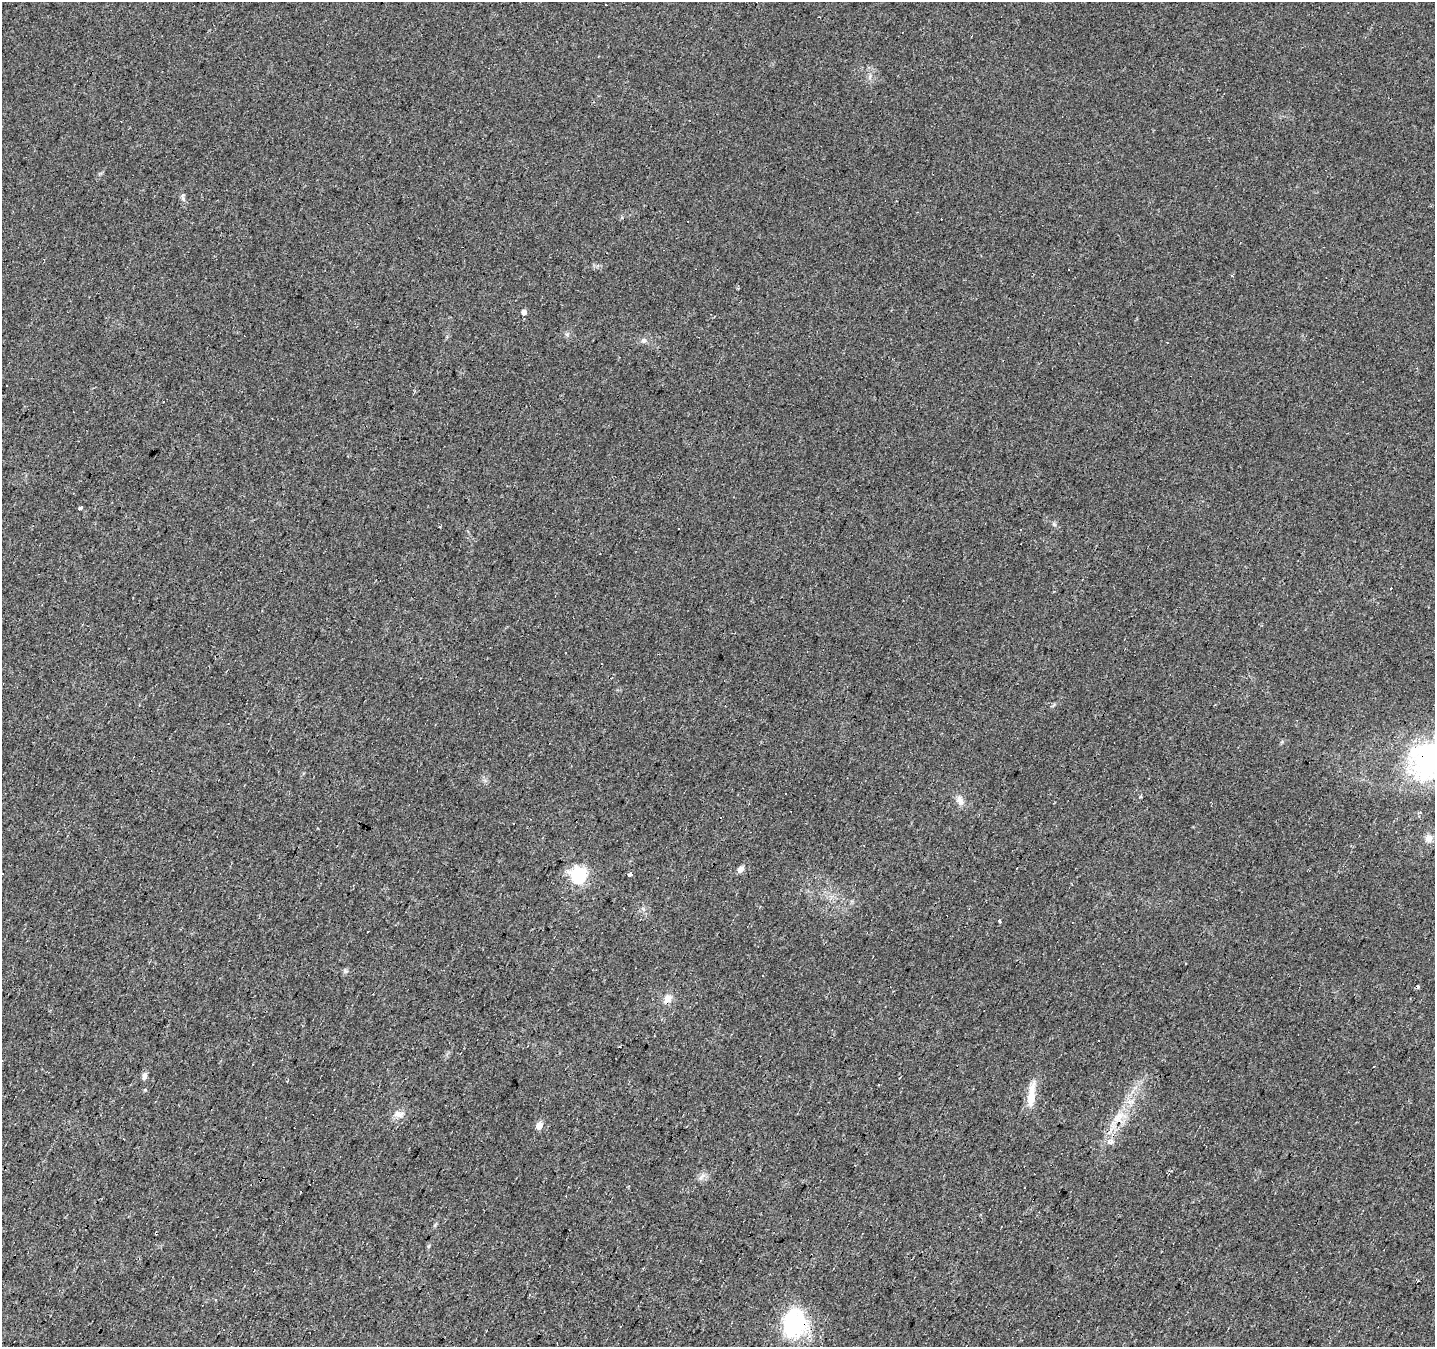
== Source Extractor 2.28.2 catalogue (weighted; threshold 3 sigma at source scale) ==
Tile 7 of 4 x 4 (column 3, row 2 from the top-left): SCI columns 2872-4304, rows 2953-4297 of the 5738 x 5839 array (HDU 1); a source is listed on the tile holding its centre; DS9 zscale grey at full resolution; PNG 1437 x 1349 px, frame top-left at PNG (2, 2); no overlay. Shown black and unused: <1% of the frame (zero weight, under 2 of 3 exposures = <1% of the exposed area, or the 3 px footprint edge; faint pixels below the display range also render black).
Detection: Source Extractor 2.28.2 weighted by HDU 2 'WHT'; one run over the whole footprint, this tile lists its part. Background 0.0226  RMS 0.0061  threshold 0.0275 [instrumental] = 3 sigma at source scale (4.5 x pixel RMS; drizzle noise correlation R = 1.50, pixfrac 1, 0.0396/0.0396 arcsec/px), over >= 5 px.
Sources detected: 47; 17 cosmic-ray / hot-pixel residue — not listed; the other 30 listed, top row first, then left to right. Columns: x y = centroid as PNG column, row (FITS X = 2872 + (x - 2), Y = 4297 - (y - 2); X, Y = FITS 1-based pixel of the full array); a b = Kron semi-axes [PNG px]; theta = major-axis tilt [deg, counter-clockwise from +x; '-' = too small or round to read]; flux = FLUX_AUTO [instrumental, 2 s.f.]
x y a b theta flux
606 4 3 3 - 2.6
183 198 10 5 -75 1.8
1232 276 4 3 - 0.87
524 312 5 4 - 3.7
644 340 8 7 - 1.9
80 508 4 3 - 18
439 527 3 2 - 0.8
1021 529 2 2 - 0.72
1427 761 43 38 81 96
1140 797 4 3 - 1
960 801 14 9 -69 4.3
720 818 3 2 - 1.1
1429 838 10 8 48 3.9
740 869 10 7 42 2.5
579 875 7 6 - 170
629 875 4 3 - 14
1000 922 3 3 - 1.8
345 971 7 4 -71 1
667 999 12 8 55 4.1
144 1076 9 6 80 2.4
1031 1095 37 8 83 11
399 1114 14 9 -3 4.3
1119 1116 13 10 27 6.7
539 1125 5 5 - 7
1111 1130 7 4 71 1.8
1109 1142 4 3 - 6
701 1177 8 5 45 1.9
1024 1188 3 3 - 1.1
428 1246 5 5 - 0.85
794 1324 38 30 82 46
Overlapping masked pixels (flux is a lower limit): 2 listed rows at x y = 1427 761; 794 1324
Isophote crosses this tile's border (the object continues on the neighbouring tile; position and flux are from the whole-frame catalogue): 1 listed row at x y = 1427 761
Unlisted compact peaks at least as high as the median listed source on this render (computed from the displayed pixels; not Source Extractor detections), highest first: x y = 1054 524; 567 334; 145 1090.